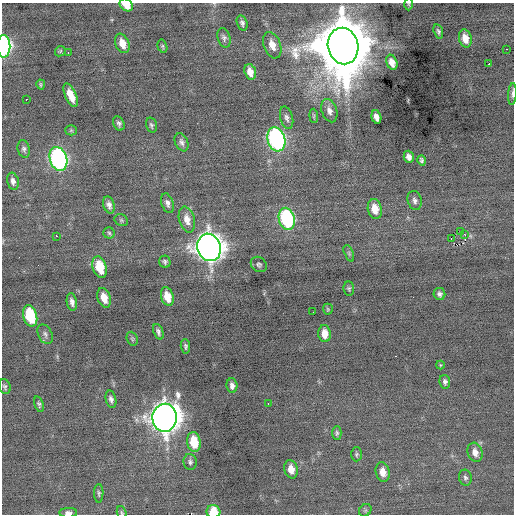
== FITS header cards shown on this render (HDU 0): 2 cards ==
NAXIS1  =                  512 / Axis length
NAXIS2  =                  512 / Axis length

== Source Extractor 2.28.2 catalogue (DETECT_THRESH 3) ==
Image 512 x 512 px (HDU 0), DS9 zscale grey, 1 PNG px = 1 image px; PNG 516 x 516 px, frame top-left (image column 1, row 512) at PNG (2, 3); each listed source drawn as its Kron ellipse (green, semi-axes under 4 px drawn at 4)
Background -0.089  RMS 0.82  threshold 2.46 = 3 sigma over >= 5 px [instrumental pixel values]
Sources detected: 86; all 86 listed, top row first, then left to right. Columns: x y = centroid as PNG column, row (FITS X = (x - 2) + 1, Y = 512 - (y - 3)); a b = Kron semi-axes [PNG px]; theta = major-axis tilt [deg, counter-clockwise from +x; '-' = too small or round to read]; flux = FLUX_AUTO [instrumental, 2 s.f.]
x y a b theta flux
409 4 6 4 -89 73
126 5 7 5 -37 810
242 23 8 5 -73 160
438 31 7 4 -73 120
224 38 10 6 -74 180
465 38 9 6 -75 570
122 43 10 7 -69 580
272 45 14 8 -70 600
4 46 11 6 89 10000
162 46 7 4 -74 84
343 46 18 15 -79 550000
507 49 2 2 - 32
60 51 6 4 46 75
68 53 3 2 - 95
392 62 8 5 -68 530
489 64 3 3 - 130
250 72 8 5 -73 470
41 84 5 4 - 74
512 94 11 4 86 170
71 95 12 5 -66 710
26 99 2 2 - 200
329 111 12 7 -72 320
314 116 7 4 -86 79
376 117 7 4 -75 290
287 118 11 6 -75 210
119 123 7 5 -64 160
151 125 8 5 -74 120
71 130 5 5 - 76
276 139 12 8 -73 14000
181 142 9 6 -67 190
24 149 9 6 -75 160
409 157 6 5 - 250
58 159 12 8 -73 15000
422 160 5 3 - 110
13 181 9 5 -78 230
415 200 10 7 -75 200
167 203 10 6 -72 210
109 205 9 5 -73 240
375 209 10 7 -80 720
287 219 11 8 -76 6900
121 220 7 5 -28 97
187 220 13 7 -74 500
460 231 2 2 - 400
109 233 6 5 - 98
465 235 3 2 - 230
56 236 3 2 - 650
451 239 2 2 - 100
209 247 14 11 -70 66000
349 253 9 4 -68 99
165 262 6 5 - 130
259 264 8 7 - 140
100 267 11 6 -73 1700
349 289 7 5 -82 100
439 294 6 5 - 160
167 297 9 6 -73 870
104 298 10 6 -72 720
72 302 9 5 -81 250
328 309 5 5 - 77
313 312 2 2 - 75
30 316 11 7 -75 3200
158 332 8 4 -68 170
45 334 10 7 -64 180
324 334 8 6 -85 610
132 339 7 5 -70 84
185 346 7 4 -84 120
440 365 4 4 - 58
445 382 7 5 -81 170
232 386 7 5 -86 220
5 387 7 5 -69 110
111 399 9 5 -77 200
39 404 8 4 -73 120
268 404 3 2 - 59
165 418 14 12 87 76000
337 433 7 4 -90 100
194 442 10 6 -82 1600
475 452 10 7 -74 400
356 454 7 5 88 100
190 462 8 6 -81 150
291 469 9 6 -76 540
383 472 10 7 -78 500
465 478 8 6 -75 150
99 493 9 4 89 110
365 510 7 5 45 95
213 512 7 6 - 1200
68 513 9 5 3 200
122 513 6 4 -70 80
At the frame edge (FLAGS 8, measured only in part): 7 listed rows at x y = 409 4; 126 5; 4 46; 512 94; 213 512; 68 513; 122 513